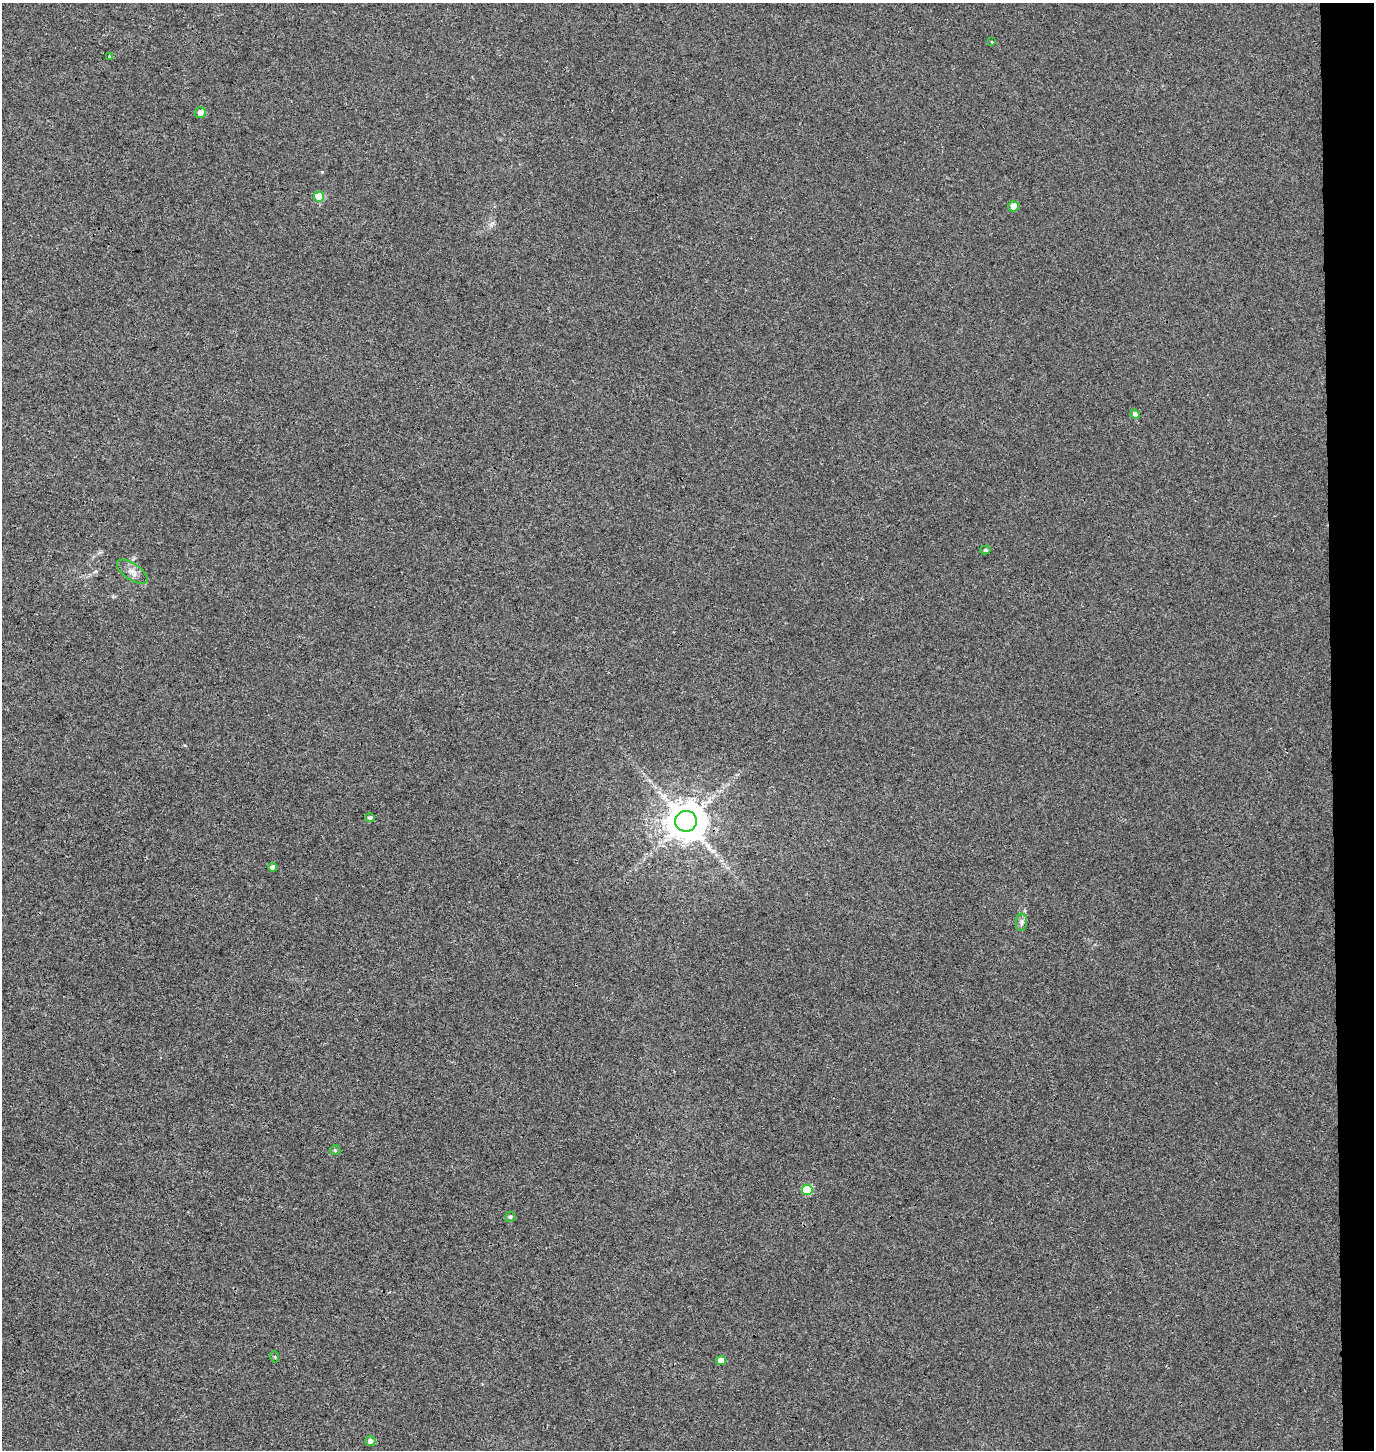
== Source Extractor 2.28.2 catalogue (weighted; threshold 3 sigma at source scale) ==
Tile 6 of 3 x 3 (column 3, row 2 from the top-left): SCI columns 3016-4387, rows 1460-2907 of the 4656 x 4358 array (HDU 1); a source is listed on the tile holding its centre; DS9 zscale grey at full resolution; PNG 1376 x 1452 px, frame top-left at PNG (2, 3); each listed source drawn as its Kron ellipse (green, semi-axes under 4 px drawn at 4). Shown black and unused: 3% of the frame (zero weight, under 3 of 4 exposures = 5% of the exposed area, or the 3 px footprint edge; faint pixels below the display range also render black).
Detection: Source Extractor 2.28.2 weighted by HDU 2 'WHT'; one run over the whole footprint, this tile lists its part. Background 0.00244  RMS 0.004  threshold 0.018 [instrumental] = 3 sigma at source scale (4.5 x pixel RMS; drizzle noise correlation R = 1.50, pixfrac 1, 0.0396/0.0396 arcsec/px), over >= 5 px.
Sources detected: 18; all 18 listed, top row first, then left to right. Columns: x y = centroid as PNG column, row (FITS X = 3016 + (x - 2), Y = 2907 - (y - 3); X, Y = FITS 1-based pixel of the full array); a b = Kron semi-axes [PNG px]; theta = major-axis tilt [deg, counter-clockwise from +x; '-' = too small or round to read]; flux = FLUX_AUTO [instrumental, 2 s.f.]
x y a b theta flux
992 42 4 3 - 0.38
110 57 3 3 - 0.62
200 112 6 5 - 1.9
319 197 5 5 - 9.4
1014 206 5 5 - 3.3
1135 414 5 4 - 1.6
985 550 5 4 - 0.76
132 572 18 8 -34 2.9
370 818 4 4 - 1
686 821 11 10 - 1300
273 867 4 4 - 1.7
1022 922 9 5 84 1.2
335 1150 5 5 - 0.49
807 1190 5 5 - 15
510 1217 5 5 - 0.66
275 1357 5 3 - 0.37
721 1361 5 4 - 4
370 1441 5 5 - 1.3
Overlapping masked pixels (flux is a lower limit): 1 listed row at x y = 686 821